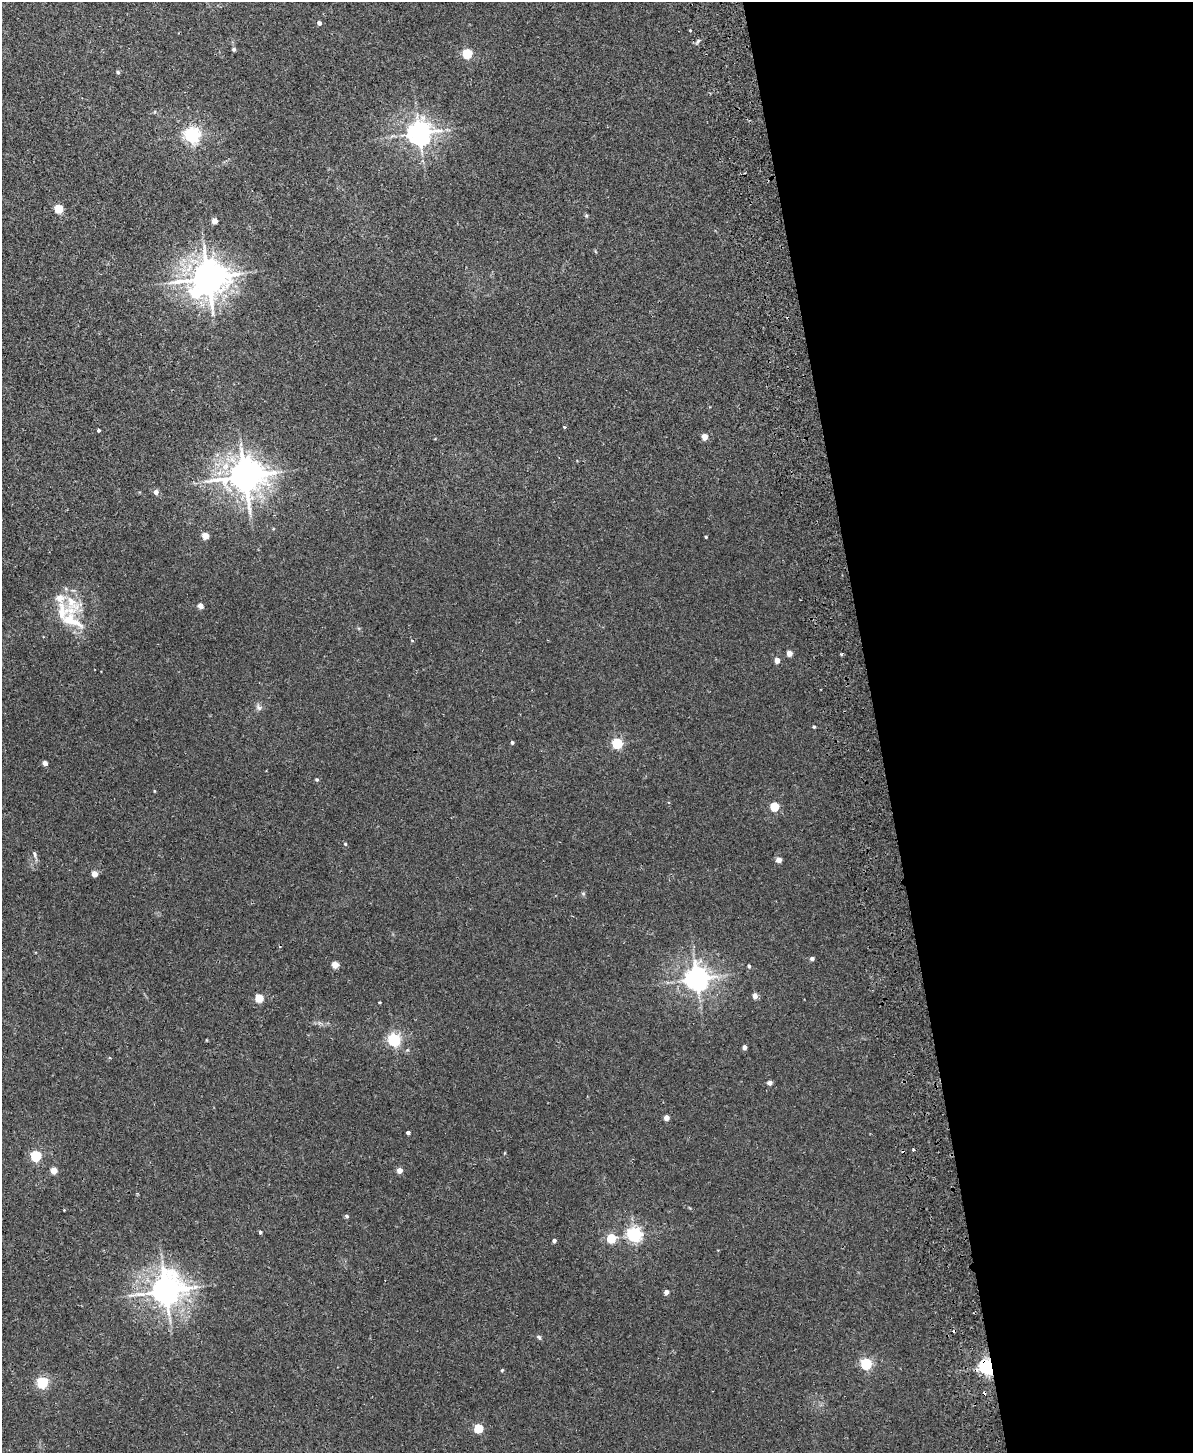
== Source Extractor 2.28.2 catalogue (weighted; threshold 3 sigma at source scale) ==
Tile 8 of 4 x 3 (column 4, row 2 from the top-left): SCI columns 3630-4820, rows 1603-3053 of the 4878 x 4763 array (HDU 1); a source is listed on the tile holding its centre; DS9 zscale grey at full resolution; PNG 1195 x 1455 px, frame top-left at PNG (2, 2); no overlay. Shown black and unused: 27% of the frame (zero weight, under 2 of 3 exposures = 3% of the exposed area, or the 3 px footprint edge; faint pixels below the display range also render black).
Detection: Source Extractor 2.28.2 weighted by HDU 2 'WHT'; one run over the whole footprint, this tile lists its part. Background 0.0218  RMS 0.0061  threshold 0.0276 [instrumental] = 3 sigma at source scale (4.5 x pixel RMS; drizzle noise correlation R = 1.50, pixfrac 1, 0.05/0.05 arcsec/px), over >= 5 px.
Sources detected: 73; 4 cosmic-ray / hot-pixel residue — not listed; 3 inside a brighter listed object's ellipse — not listed separately; the other 66 listed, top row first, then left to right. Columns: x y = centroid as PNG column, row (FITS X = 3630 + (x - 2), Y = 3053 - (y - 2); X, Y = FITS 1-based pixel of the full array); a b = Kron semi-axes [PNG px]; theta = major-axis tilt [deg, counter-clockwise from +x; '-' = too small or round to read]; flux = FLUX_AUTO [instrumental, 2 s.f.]
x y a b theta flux
319 23 4 4 - 2.4
690 30 3 3 - 0.55
698 41 7 4 45 1.1
234 49 5 5 - 0.97
467 53 5 5 - 39
118 72 5 4 - 1
419 133 7 7 - 540
192 135 6 6 - 180
59 208 5 5 - 25
214 221 4 4 - 6.3
208 278 10 10 - 1200
196 293 9 6 -34 47
98 430 3 3 - 0.9
705 437 4 4 - 7.3
245 476 10 10 - 1200
156 492 5 4 - 3.4
205 536 4 4 - 10
706 537 3 3 - 0.68
200 606 4 4 - 5.1
64 611 33 26 4 22
412 641 4 3 - 0.46
789 653 4 4 - 6
842 654 4 3 - 0.69
777 660 4 4 - 5.5
259 707 10 7 -56 2
814 727 4 3 - 0.73
512 742 4 4 - 1
617 743 5 5 - 53
45 763 4 4 - 3.8
317 779 4 4 - 0.83
154 791 4 3 - 0.47
774 807 5 5 - 23
345 844 4 4 - 0.73
35 854 8 4 -89 1.2
779 860 4 4 - 5.1
95 874 4 4 - 5.9
812 959 4 4 - 1.8
335 965 4 4 - 9.4
749 966 4 4 - 1.1
697 978 8 7 - 510
755 996 5 4 - 4.1
259 998 5 5 - 21
380 1002 3 2 - 0.59
394 1040 5 5 - 100
744 1047 4 4 - 2.7
770 1083 4 4 - 2.6
666 1118 4 4 - 5.4
408 1133 3 3 - 1.6
913 1149 3 3 - 0.58
36 1156 5 5 - 55
54 1170 4 4 - 7.5
399 1170 4 4 - 5.2
64 1210 2 2 - 0.47
347 1216 5 4 - 1.2
260 1232 4 3 - 1
634 1234 6 5 - 140
611 1238 5 5 - 27
554 1241 4 4 - 1.6
166 1290 10 9 - 930
666 1292 4 4 - 3.1
539 1337 7 5 -19 1
866 1364 5 5 - 69
987 1367 6 5 - 190
502 1370 4 3 - 0.54
42 1382 5 5 - 68
478 1428 5 5 - 26
Overlapping masked pixels (flux is a lower limit): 1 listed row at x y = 987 1367